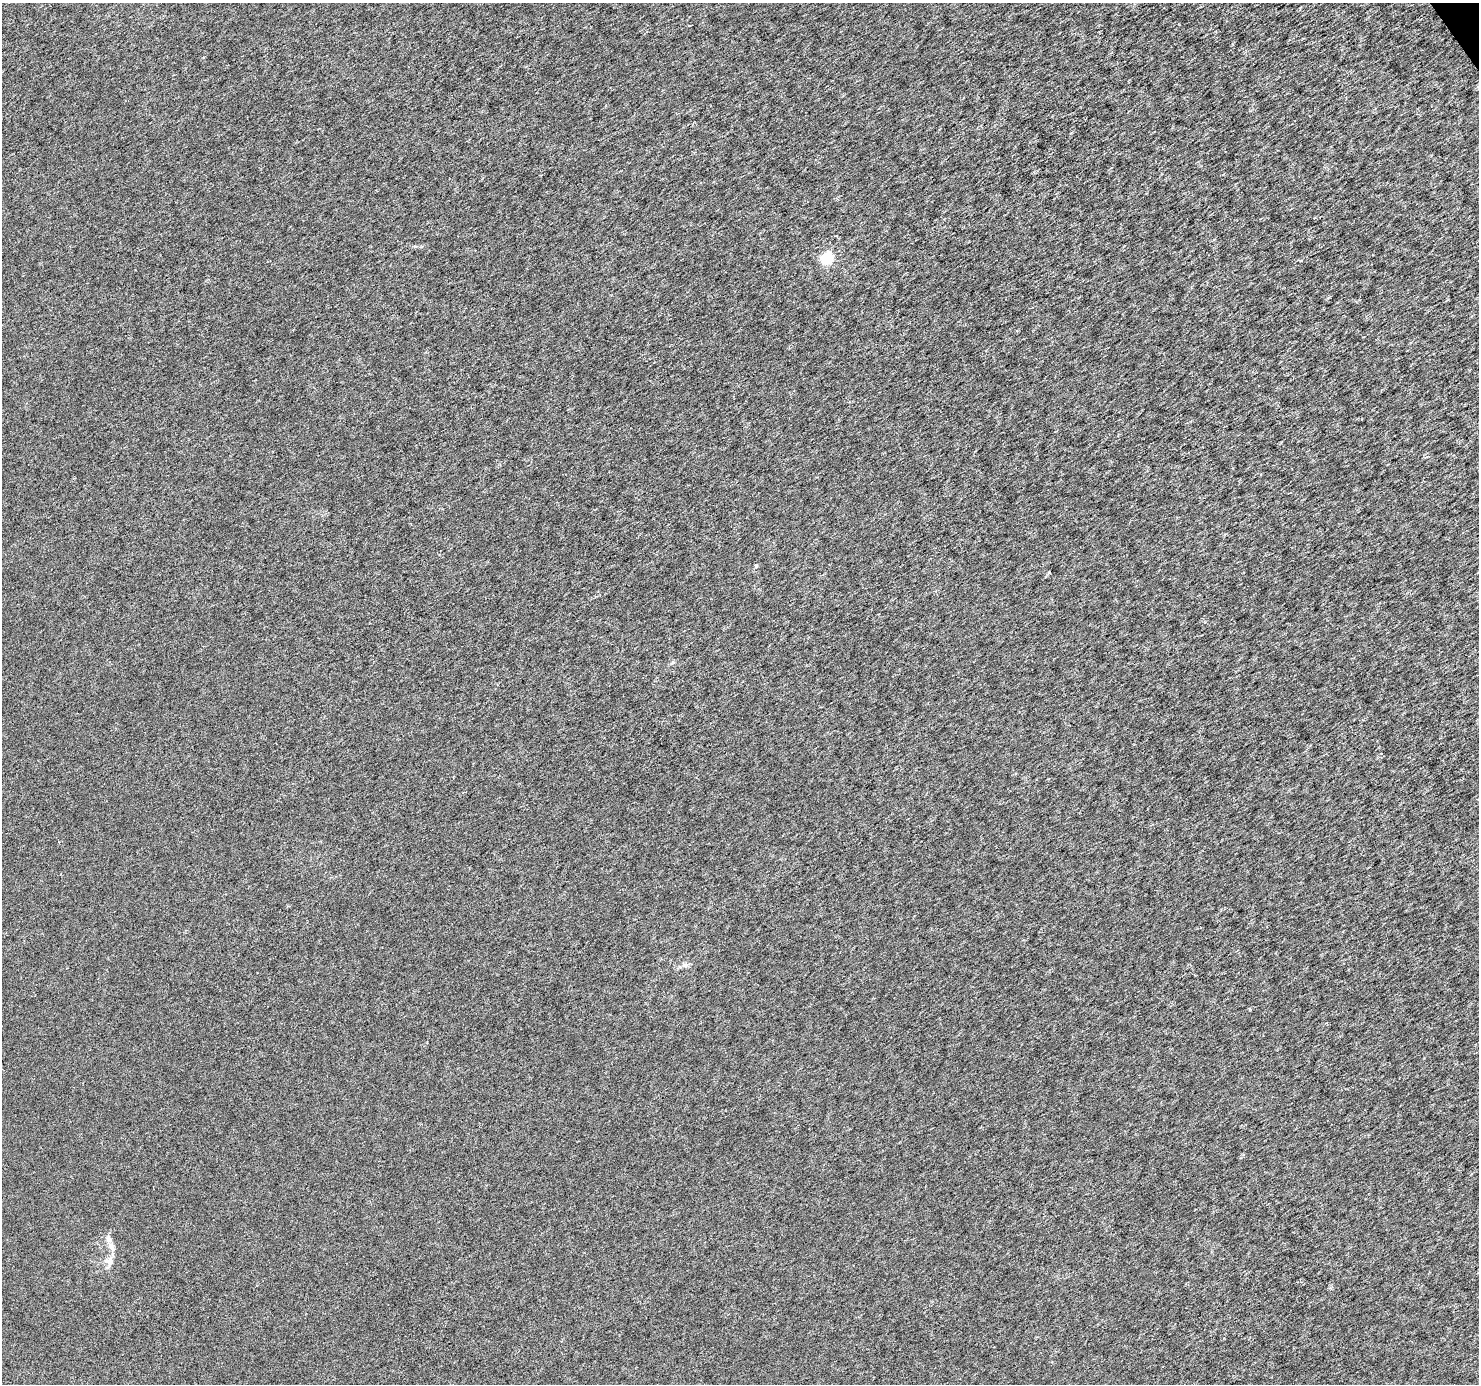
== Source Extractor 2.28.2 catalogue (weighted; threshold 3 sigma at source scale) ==
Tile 10 of 4 x 4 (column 2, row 3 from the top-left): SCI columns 1483-2959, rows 1564-2945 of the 5914 x 5830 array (HDU 1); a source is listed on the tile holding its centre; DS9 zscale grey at full resolution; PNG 1481 x 1386 px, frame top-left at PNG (2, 3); no overlay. Shown black and unused: <1% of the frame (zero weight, under 3 of 6 exposures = <1% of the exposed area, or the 3 px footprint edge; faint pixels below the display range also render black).
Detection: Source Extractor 2.28.2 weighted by HDU 2 'WHT'; one run over the whole footprint, this tile lists its part. Background -1.50e-05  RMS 0.0016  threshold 0.00669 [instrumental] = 3 sigma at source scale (4.09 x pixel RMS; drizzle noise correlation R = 1.36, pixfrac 0.8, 0.0396/0.0396 arcsec/px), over >= 5 px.
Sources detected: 9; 1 inside a brighter listed object's ellipse — not listed separately; the other 8 listed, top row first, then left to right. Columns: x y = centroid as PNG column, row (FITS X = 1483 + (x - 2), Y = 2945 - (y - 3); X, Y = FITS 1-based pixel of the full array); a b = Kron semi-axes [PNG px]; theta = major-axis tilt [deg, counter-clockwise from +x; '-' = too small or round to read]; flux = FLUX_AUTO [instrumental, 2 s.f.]
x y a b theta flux
836 236 3 3 - 0.2
827 258 6 5 - 13
756 566 5 4 - 0.16
1049 572 4 3 - 0.22
673 662 6 4 46 0.22
685 965 9 6 -1 0.51
108 1239 10 8 -77 0.68
109 1262 17 10 77 1.2